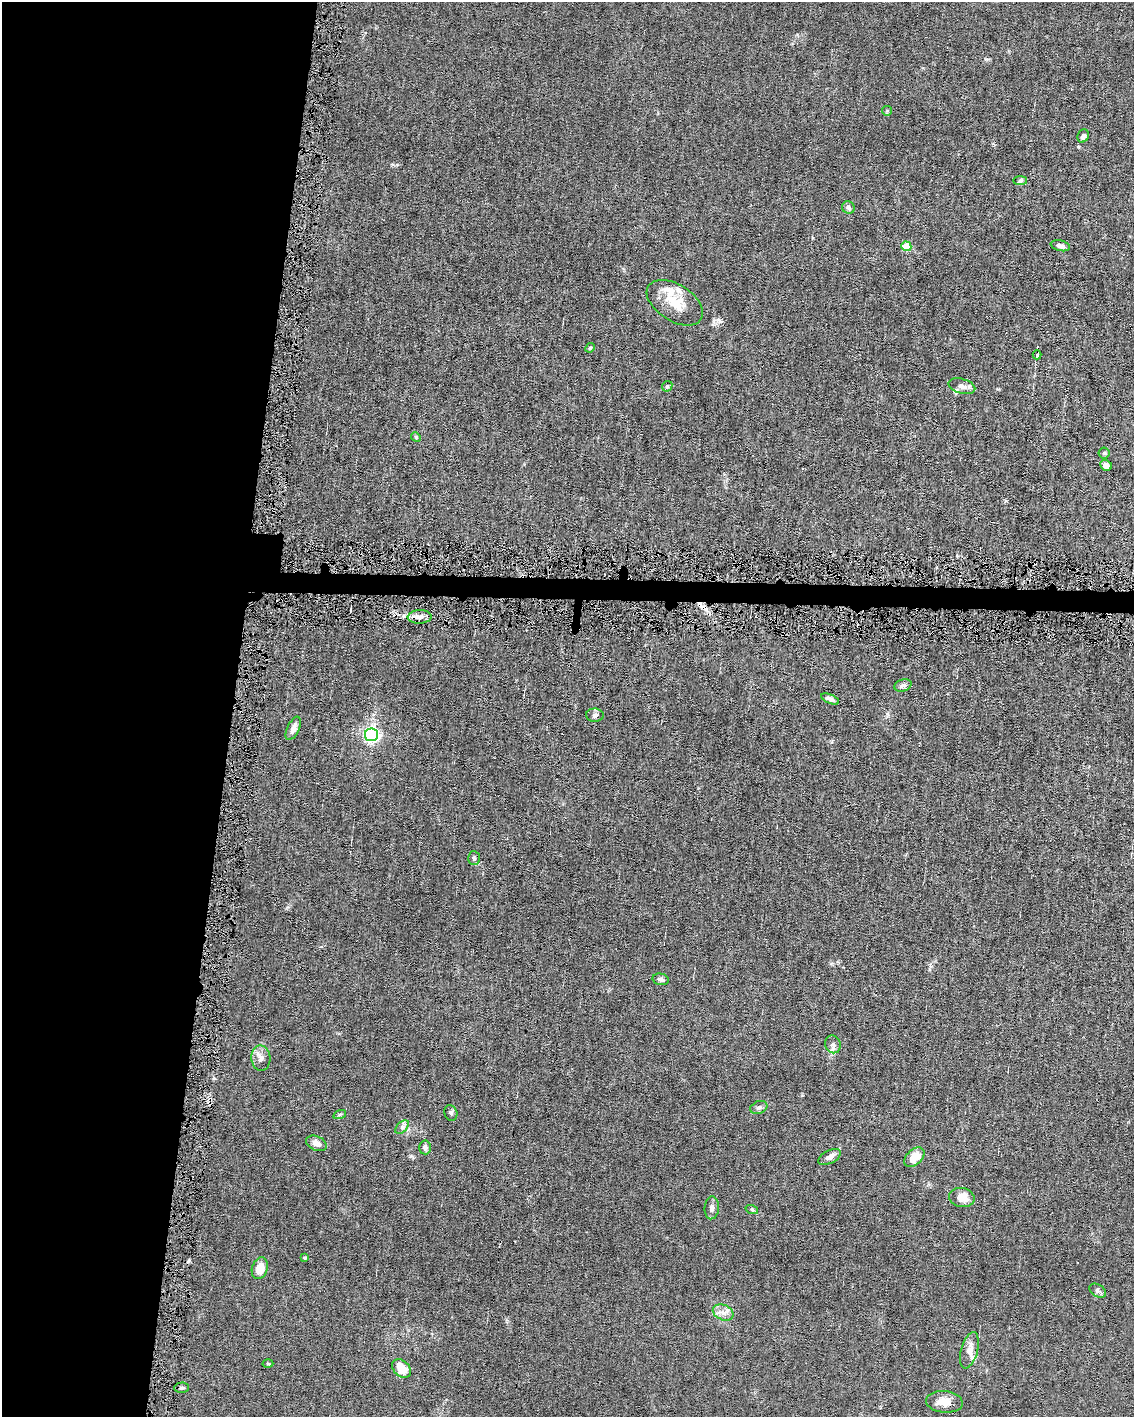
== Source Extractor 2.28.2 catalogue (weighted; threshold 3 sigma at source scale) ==
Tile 5 of 4 x 3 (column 1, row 2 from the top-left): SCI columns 1-1132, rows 1520-2934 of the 4530 x 4563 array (HDU 1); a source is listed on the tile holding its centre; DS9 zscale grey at full resolution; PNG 1136 x 1419 px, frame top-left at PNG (2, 2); each listed source drawn as its Kron ellipse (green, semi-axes under 4 px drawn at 4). Shown black and unused: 22% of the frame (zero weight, under 4 of 8 exposures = <1% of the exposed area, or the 3 px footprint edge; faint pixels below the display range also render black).
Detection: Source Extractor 2.28.2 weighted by HDU 2 'WHT'; one run over the whole footprint, this tile lists its part. Background 0.0156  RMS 0.0023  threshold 0.00958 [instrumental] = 3 sigma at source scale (4.09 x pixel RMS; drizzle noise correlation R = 1.36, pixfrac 0.8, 0.05/0.05 arcsec/px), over >= 5 px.
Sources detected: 50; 3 cosmic-ray / hot-pixel residue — neither listed nor drawn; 3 inside a brighter listed object's ellipse — not listed separately; the other 44 listed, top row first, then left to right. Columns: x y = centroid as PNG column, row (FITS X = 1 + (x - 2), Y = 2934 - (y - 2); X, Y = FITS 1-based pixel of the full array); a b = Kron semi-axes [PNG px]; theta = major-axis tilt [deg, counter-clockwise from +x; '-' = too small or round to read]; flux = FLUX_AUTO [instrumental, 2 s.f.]
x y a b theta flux
887 111 5 5 - 0.27
1083 136 7 5 59 0.77
1020 181 7 4 0 0.37
848 207 6 6 - 0.68
906 246 5 5 - 6.5
1060 246 10 5 -13 0.97
675 303 31 18 -33 5.5
590 348 5 4 - 0.26
1037 355 4 3 - 0.61
667 386 6 4 44 0.33
962 386 14 7 -16 1.1
416 437 5 4 - 0.27
1104 453 5 5 - 0.38
1106 465 6 5 - 0.96
420 617 12 7 2 1.4
903 685 9 6 18 0.7
830 699 9 4 -23 0.9
595 715 9 6 -1 0.62
293 728 12 6 65 1.3
371 735 7 6 - 71
474 858 7 6 - 0.44
661 979 8 5 -15 0.76
833 1044 9 7 -69 0.81
261 1058 12 9 -85 1.3
759 1107 9 6 23 0.62
451 1113 8 6 -69 0.5
340 1114 6 4 19 0.31
402 1127 8 5 46 0.63
316 1143 11 7 -25 1.1
425 1147 7 6 - 0.78
829 1157 12 6 28 1.2
914 1157 12 7 43 3.2
962 1197 13 9 -11 2.9
712 1208 11 7 85 0.98
752 1210 6 4 -19 0.31
305 1258 4 3 - 0.29
260 1268 11 8 72 3.1
1098 1291 9 6 -33 0.57
723 1312 11 7 -24 1.3
969 1350 18 8 75 2
268 1364 5 3 - 0.19
402 1369 11 8 -46 3.7
182 1388 7 5 3 0.45
944 1402 18 10 -5 2.6
Overlapping masked pixels (flux is a lower limit): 1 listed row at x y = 420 617